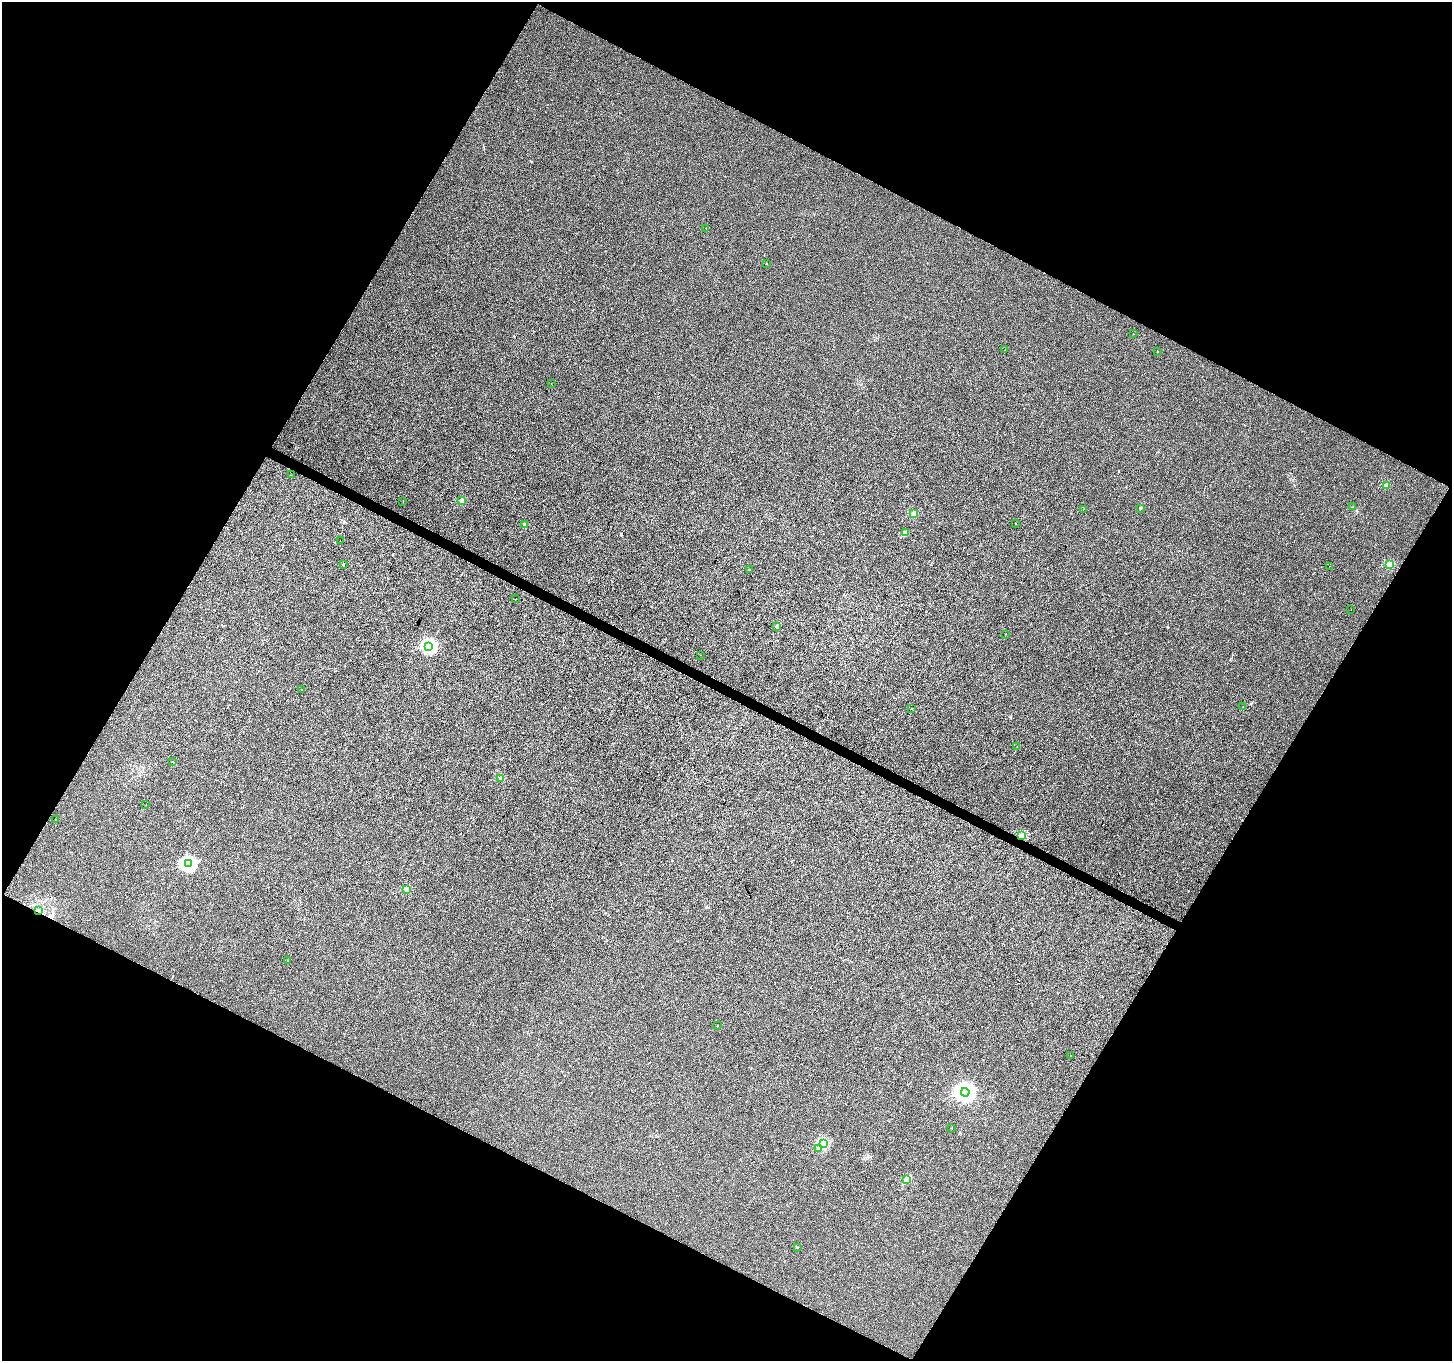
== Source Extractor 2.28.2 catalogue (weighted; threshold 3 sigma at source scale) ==
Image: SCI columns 9-5805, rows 265-5697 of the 5805 x 5894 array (HDU 1 of 3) = the unmasked area's bounding box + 8 px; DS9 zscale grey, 4 x 4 block average (1 PNG px = mean of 4 x 4 image px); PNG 1454 x 1363 px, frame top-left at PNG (2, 2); each listed source drawn as its Kron ellipse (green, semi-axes under 4 px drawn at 4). Shown black and unused: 47% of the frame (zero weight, under 3 of 4 exposures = <1% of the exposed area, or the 3 px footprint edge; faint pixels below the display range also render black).
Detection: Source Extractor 2.28.2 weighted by HDU 2 'WHT'. Background 0.00215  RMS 0.0029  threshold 0.0131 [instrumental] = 3 sigma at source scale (4.5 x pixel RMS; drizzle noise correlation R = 1.50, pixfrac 1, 0.0396/0.0396 arcsec/px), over >= 5 px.
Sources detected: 52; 2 cosmic-ray / hot-pixel residue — neither listed nor drawn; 1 inside a brighter listed object's ellipse — not listed separately; the other 49 listed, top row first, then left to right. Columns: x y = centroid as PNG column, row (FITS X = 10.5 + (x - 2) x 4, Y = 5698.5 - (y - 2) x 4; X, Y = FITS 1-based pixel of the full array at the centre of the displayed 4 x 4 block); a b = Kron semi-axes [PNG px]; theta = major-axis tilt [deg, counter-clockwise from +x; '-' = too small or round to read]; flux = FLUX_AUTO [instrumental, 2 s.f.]
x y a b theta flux
706 228 2 2 - 0.84
766 263 2 2 - 1.8
1133 334 2 2 - 0.85
1005 350 2 2 - 0.25
1157 351 2 2 - 1.6
551 384 2 2 - 0.42
291 475 2 2 - 0.3
1386 486 2 2 - 29
462 500 2 2 - 25
403 501 2 2 - 0.43
1353 507 2 2 - 0.33
1140 508 2 2 - 5.3
1083 509 2 2 - 0.67
914 514 2 2 - 30
1015 523 2 2 - 0.49
524 525 2 2 - 11
905 533 2 2 - 1.5
340 541 2 2 - 2
343 564 2 2 - 3.5
1389 564 2 2 - 55
1329 566 2 2 - 1.1
749 570 2 2 - 0.82
515 599 2 2 - 0.59
1351 609 2 2 - 0.23
777 626 2 2 - 16
1006 634 2 2 - 0.35
429 646 2 2 - 280
700 655 2 2 - 0.3
302 690 2 2 - 0.51
1243 706 2 2 - 0.29
912 709 2 2 - 0.48
1017 747 2 2 - 0.39
172 762 2 2 - 0.55
501 778 2 2 - 28
146 805 2 2 - 0.35
55 820 2 2 - 0.37
1022 835 2 2 - 64
188 864 2 2 - 320
407 889 2 2 - 35
39 911 3 3 - 4
287 961 2 2 - 0.36
717 1025 2 2 - 0.57
1071 1055 2 2 - 1.6
965 1092 4 4 - 950
952 1128 2 2 - 0.4
823 1143 2 2 - 100
819 1148 2 2 - 22
907 1179 4 2 - 20
797 1247 2 2 - 0.97
Overlapping masked pixels (flux is a lower limit): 2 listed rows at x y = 1022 835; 39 911
Diffuse or blended objects may show on this block-average render without a row.